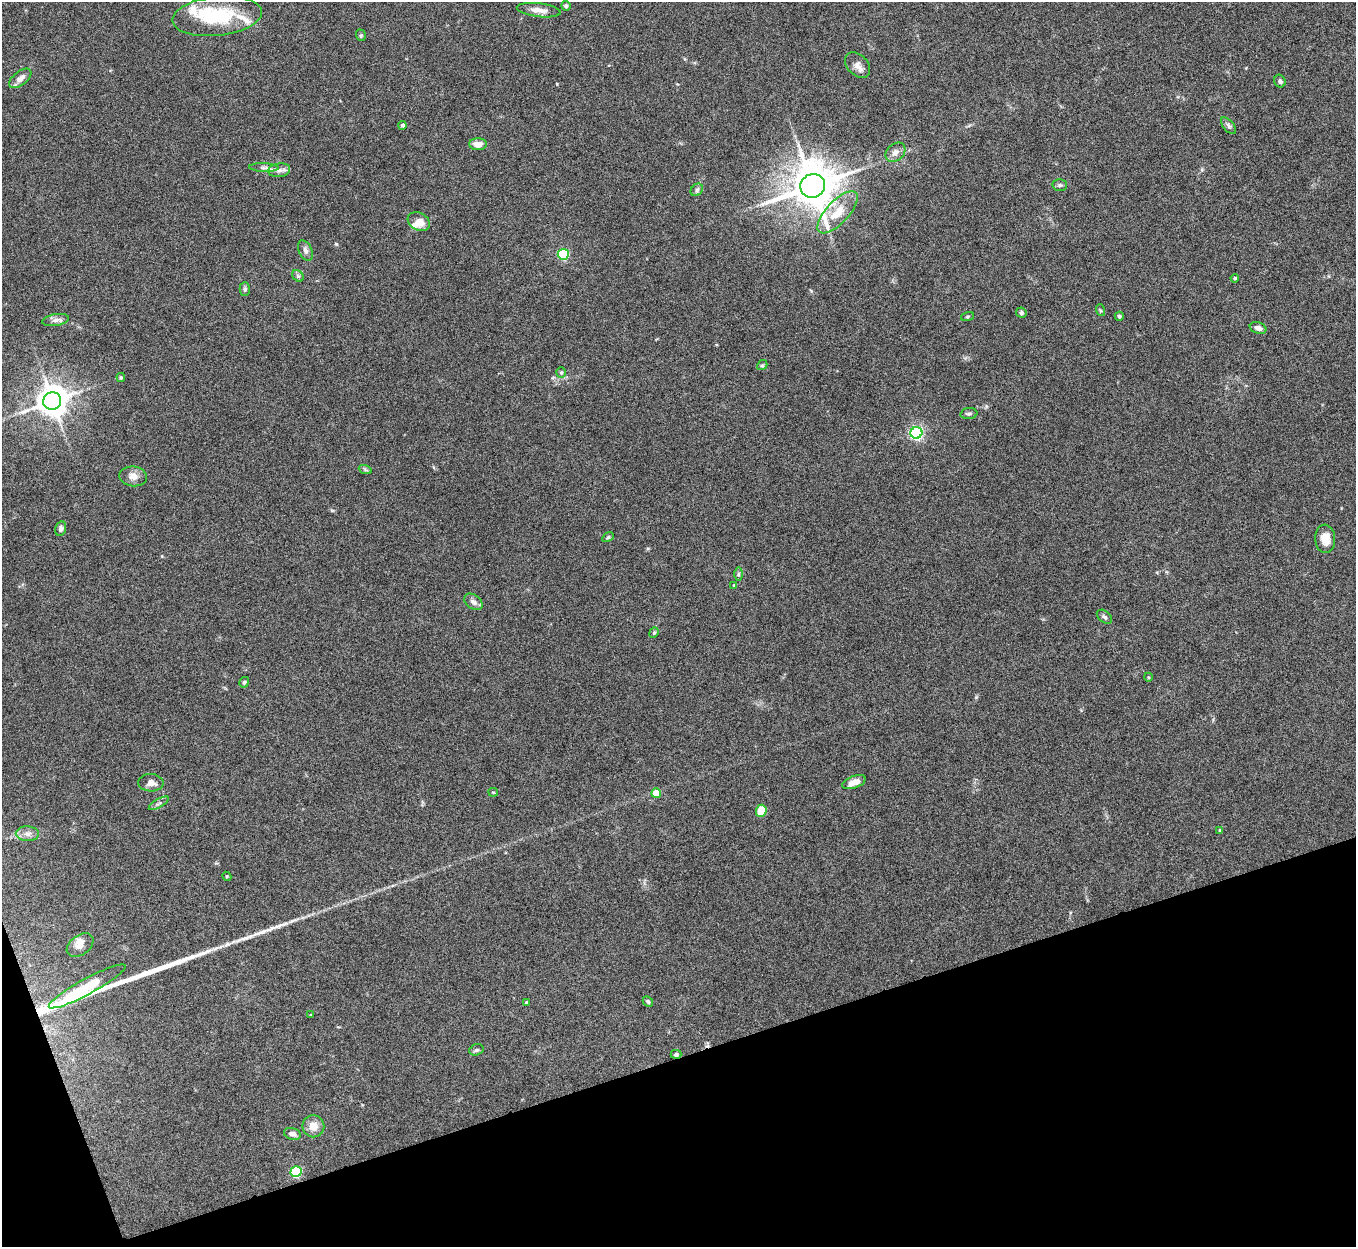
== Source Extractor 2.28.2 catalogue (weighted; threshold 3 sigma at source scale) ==
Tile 14 of 4 x 4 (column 2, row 4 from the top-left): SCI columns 1356-2709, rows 151-1395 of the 5422 x 5406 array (HDU 1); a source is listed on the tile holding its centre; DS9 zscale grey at full resolution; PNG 1358 x 1249 px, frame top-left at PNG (2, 2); each listed source drawn as its Kron ellipse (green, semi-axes under 4 px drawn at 4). Shown black and unused: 16% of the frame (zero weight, under 5 of 10 exposures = <1% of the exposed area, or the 3 px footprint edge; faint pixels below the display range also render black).
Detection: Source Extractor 2.28.2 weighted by HDU 2 'WHT'; one run over the whole footprint, this tile lists its part. Background 0.145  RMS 0.0057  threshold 0.0234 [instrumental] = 3 sigma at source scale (4.09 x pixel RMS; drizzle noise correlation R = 1.36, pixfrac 0.8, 0.05/0.05 arcsec/px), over >= 5 px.
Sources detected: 74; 3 long thin detections or spike segments (spike, bleed or trail) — neither listed nor drawn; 5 inside a brighter listed object's ellipse — not listed separately; the other 66 listed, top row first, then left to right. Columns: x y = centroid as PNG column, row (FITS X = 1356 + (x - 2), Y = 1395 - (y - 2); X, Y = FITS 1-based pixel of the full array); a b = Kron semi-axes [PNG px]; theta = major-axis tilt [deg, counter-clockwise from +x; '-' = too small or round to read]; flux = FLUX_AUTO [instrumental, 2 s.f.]
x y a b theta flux
566 6 5 4 - 1.2
539 10 22 7 -7 4.6
217 16 45 19 6 35
361 35 6 4 -70 0.81
858 65 14 10 -46 3.6
20 78 13 7 39 3.8
1280 81 6 5 - 1.3
403 125 4 4 - 1.7
1228 126 10 5 -49 1.5
478 144 9 6 -1 4.5
895 152 11 8 43 3
264 168 15 4 -2 1.7
279 170 11 7 8 2.5
1060 185 7 6 - 1.1
813 186 12 11 - 2200
697 190 7 5 46 1.1
837 212 27 11 47 12
419 222 12 8 -30 5.3
305 250 11 6 -63 2
563 254 5 5 - 49
298 276 6 5 - 0.96
1235 278 4 3 - 0.99
245 289 7 5 88 1.1
1100 310 6 4 -71 0.67
1021 313 5 5 - 1.2
968 316 7 3 19 0.61
1119 316 4 4 - 0.88
56 320 13 6 9 2.5
1258 328 8 5 -20 2.8
762 365 5 4 - 0.72
561 373 5 4 - 0.7
121 377 4 3 - 0.65
52 401 9 8 - 920
969 414 8 5 6 1.2
916 433 6 6 - 100
365 469 7 4 -20 0.94
133 476 14 10 -8 4
61 529 7 5 75 1.7
608 537 6 4 30 0.77
1325 539 14 10 -87 6.5
738 574 6 4 89 0.88
734 585 4 3 - 0.43
473 602 10 7 -35 2.4
1104 617 9 5 -40 1.3
654 633 5 4 - 0.72
1148 677 4 3 - 0.49
244 682 5 4 - 0.94
854 782 12 6 20 4.5
151 783 12 8 -3 3.4
493 792 5 4 - 0.56
656 793 5 4 - 8.9
159 803 11 3 31 1
761 811 6 5 - 11
1220 830 4 3 - 0.59
27 834 11 7 -2 3
227 876 5 4 - 0.65
80 945 15 9 36 4.1
87 986 43 8 28 17
648 1001 6 4 -44 1.1
526 1002 4 3 - 0.71
311 1015 3 3 - 0.42
476 1050 7 5 16 1.2
676 1054 5 4 - 1.1
313 1126 11 11 - 5.8
292 1134 8 5 -16 2.7
296 1172 5 5 - 37
Overlapping masked pixels (flux is a lower limit): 1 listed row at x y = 676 1054
Unlisted compact peaks at least as high as the median listed source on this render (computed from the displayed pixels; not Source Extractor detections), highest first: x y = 336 244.